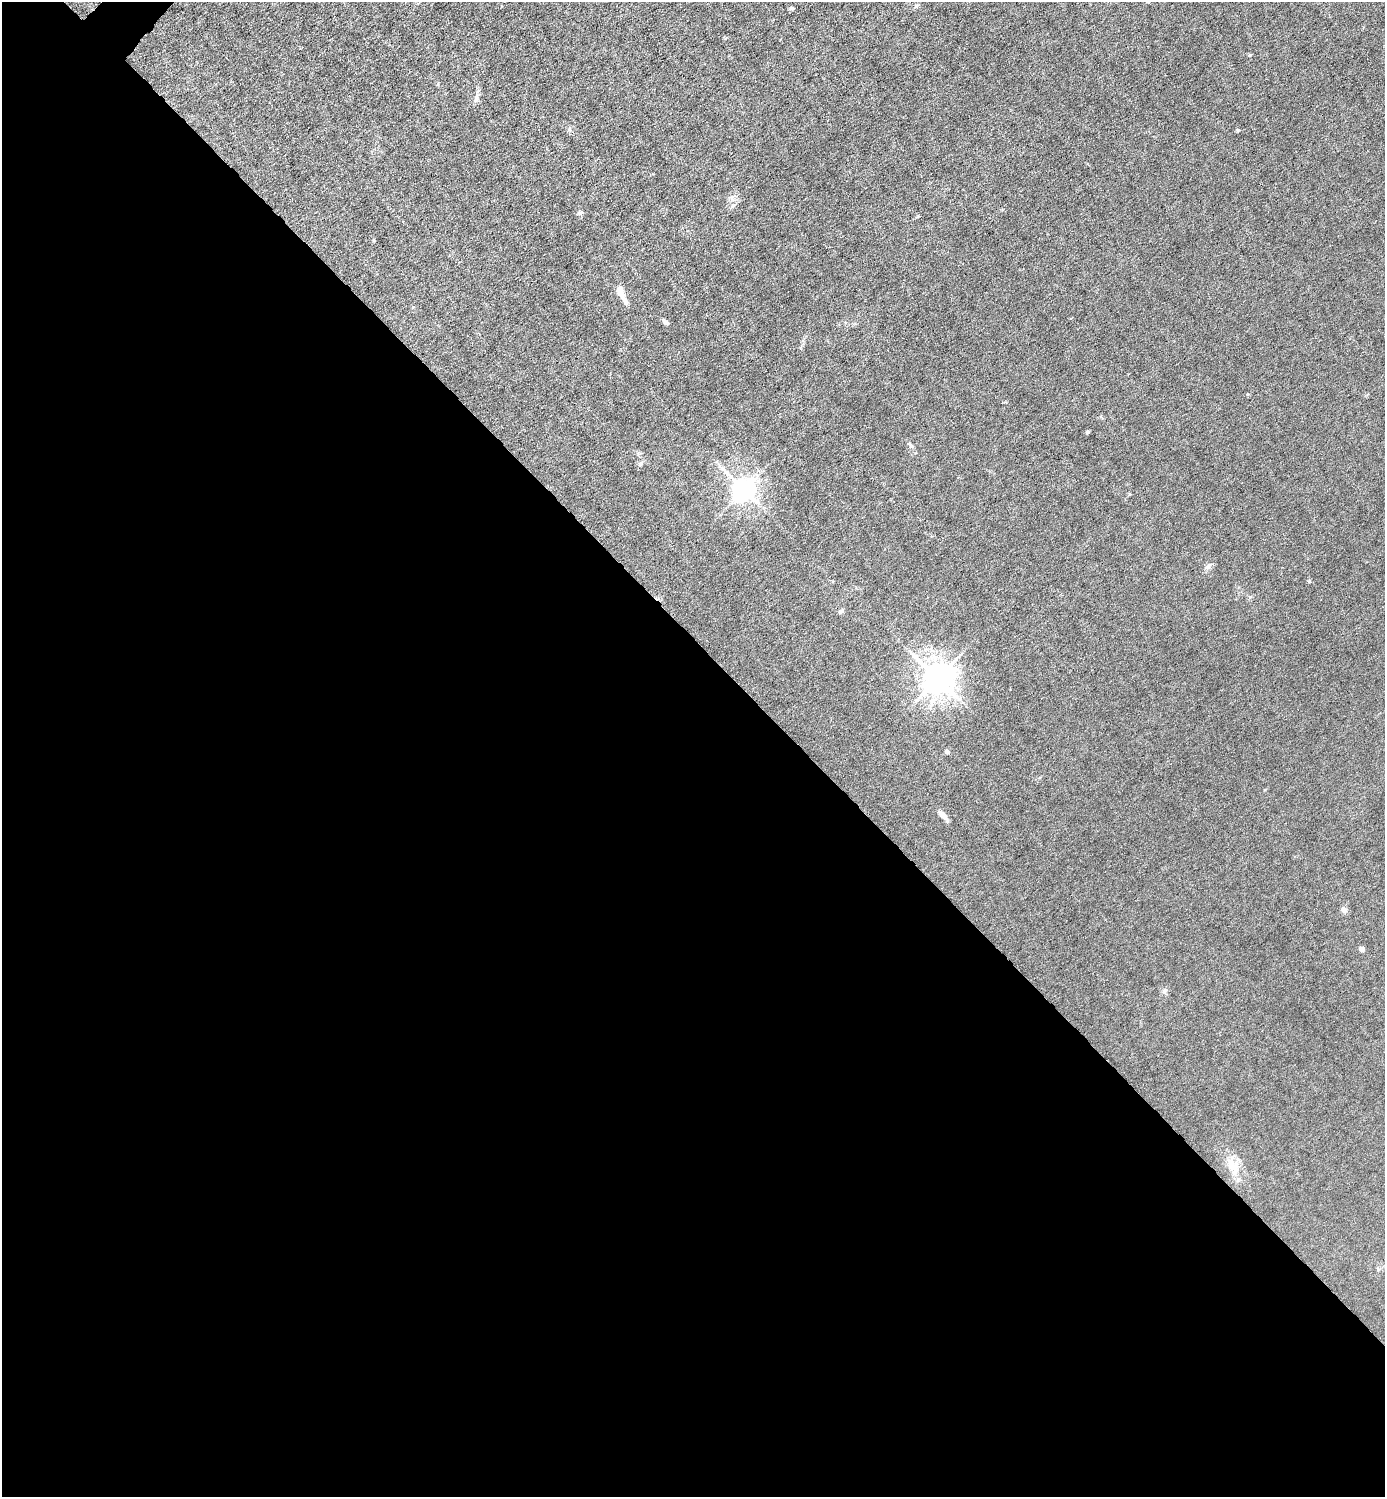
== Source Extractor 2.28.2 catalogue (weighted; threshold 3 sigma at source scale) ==
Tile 14 of 4 x 4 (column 2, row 4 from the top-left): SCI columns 1536-2918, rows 1-1495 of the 5980 x 5980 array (HDU 1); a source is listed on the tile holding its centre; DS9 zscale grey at full resolution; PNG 1387 x 1499 px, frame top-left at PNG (2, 2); no overlay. Shown black and unused: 57% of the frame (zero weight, under 6 of 12 exposures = <1% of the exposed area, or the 3 px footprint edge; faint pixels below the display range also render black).
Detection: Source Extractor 2.28.2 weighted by HDU 2 'WHT'; one run over the whole footprint, this tile lists its part. Background 0.0145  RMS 0.0031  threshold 0.0127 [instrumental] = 3 sigma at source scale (4.09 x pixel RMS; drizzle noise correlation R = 1.36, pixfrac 0.8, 0.05/0.05 arcsec/px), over >= 5 px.
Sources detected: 20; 2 inside a brighter listed object's ellipse — not listed separately; the other 18 listed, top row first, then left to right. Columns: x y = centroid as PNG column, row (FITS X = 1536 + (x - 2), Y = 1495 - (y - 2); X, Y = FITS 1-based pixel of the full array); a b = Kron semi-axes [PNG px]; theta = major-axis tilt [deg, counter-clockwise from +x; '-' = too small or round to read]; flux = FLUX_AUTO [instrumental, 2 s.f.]
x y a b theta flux
916 6 6 4 71 0.44
792 8 6 4 -26 0.47
476 97 12 4 90 0.95
580 213 8 4 7 0.55
620 291 17 8 -71 2.9
666 322 8 5 -40 0.87
1087 431 4 4 - 0.4
641 463 7 6 - 0.69
744 489 7 7 - 240
1208 567 11 6 45 1
842 611 7 5 42 0.59
938 678 10 9 - 450
947 752 5 5 - 0.8
943 815 15 6 -44 1.5
1344 909 8 7 - 0.99
1362 949 5 5 - 0.86
1165 990 7 6 - 0.71
1231 1164 19 11 -83 3.6
Unlisted compact peaks at least as high as the median listed source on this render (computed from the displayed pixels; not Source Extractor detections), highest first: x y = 1309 581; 1238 130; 1250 55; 1250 597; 918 216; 1265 790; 1247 394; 374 240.